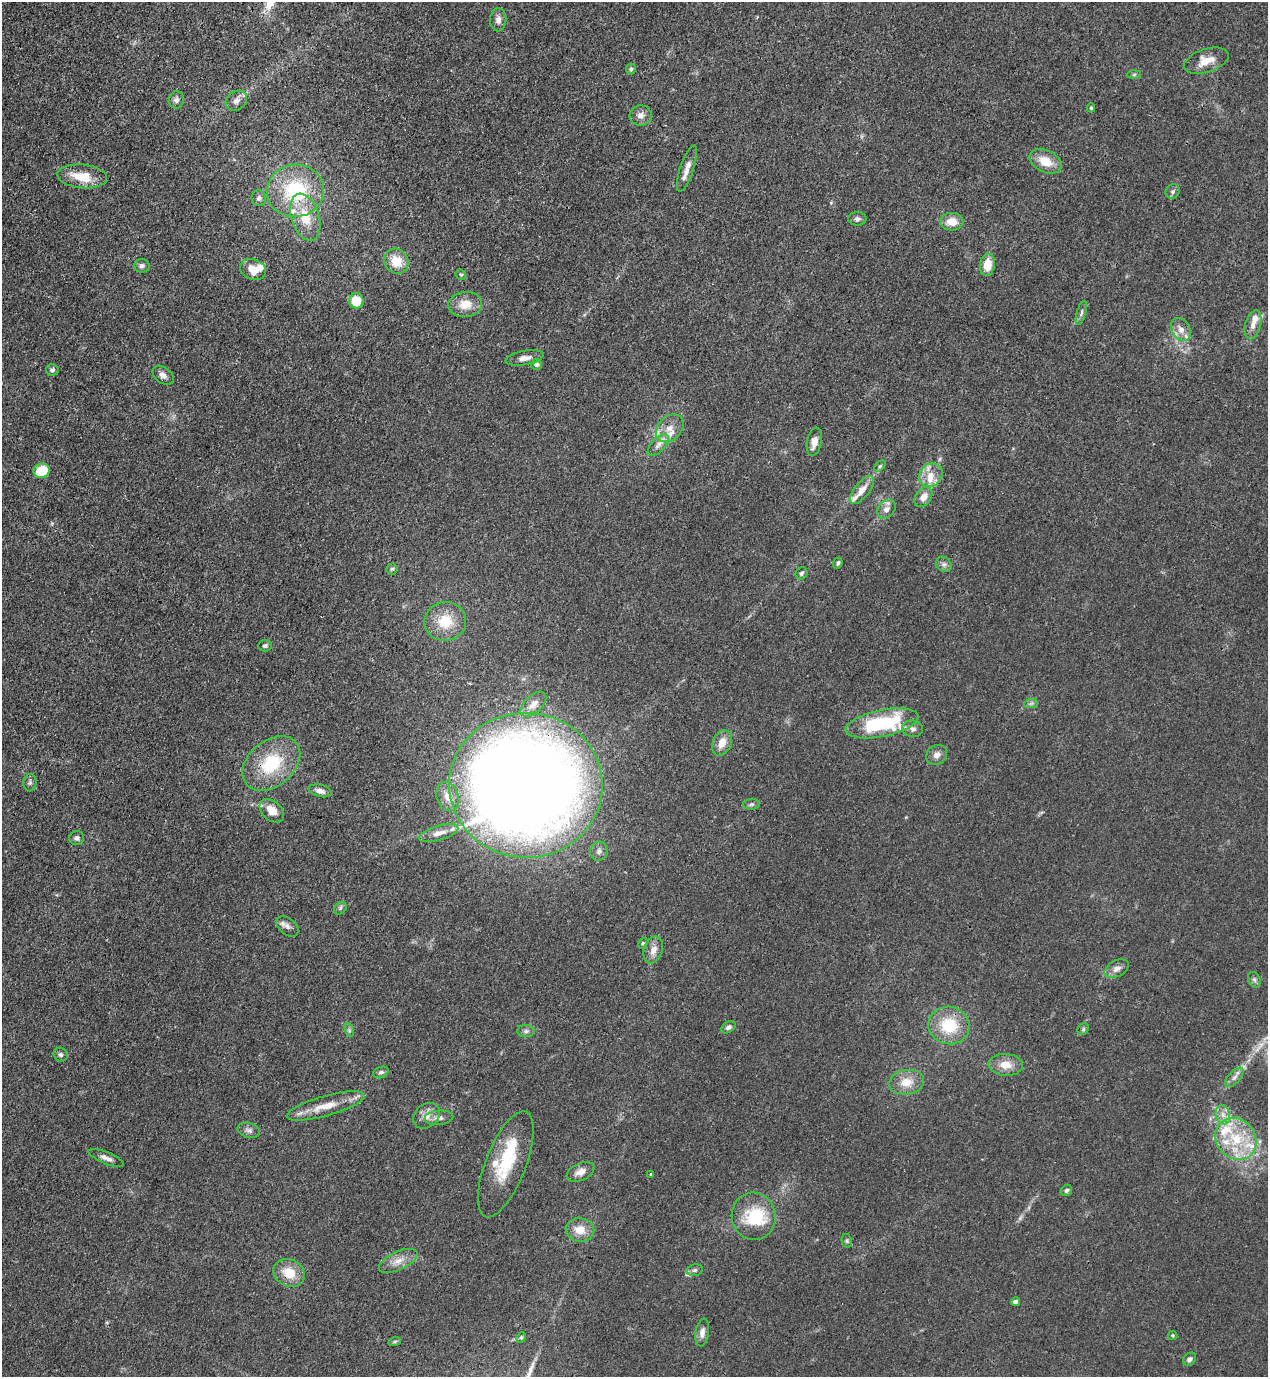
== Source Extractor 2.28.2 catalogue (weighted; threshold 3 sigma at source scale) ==
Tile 11 of 4 x 4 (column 3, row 3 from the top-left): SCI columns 2886-4151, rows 1416-2790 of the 5639 x 5578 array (HDU 1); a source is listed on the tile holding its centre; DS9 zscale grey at full resolution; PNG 1270 x 1379 px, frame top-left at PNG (2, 2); each listed source drawn as its Kron ellipse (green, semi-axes under 4 px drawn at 4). Shown black and unused: <1% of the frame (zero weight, under 3 of 4 exposures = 7% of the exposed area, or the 3 px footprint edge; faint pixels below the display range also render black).
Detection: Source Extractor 2.28.2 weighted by HDU 2 'WHT'; one run over the whole footprint, this tile lists its part. Background 0.0149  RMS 0.0024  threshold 0.011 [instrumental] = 3 sigma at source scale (4.5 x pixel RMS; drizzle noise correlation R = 1.50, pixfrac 1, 0.05/0.05 arcsec/px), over >= 5 px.
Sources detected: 118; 1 too faint to see at this stretch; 2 inside a brighter object's white glare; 1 long thin detection or spike segment (spike, bleed or trail) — neither listed nor drawn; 13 inside a brighter listed object's ellipse — not listed separately; the other 101 listed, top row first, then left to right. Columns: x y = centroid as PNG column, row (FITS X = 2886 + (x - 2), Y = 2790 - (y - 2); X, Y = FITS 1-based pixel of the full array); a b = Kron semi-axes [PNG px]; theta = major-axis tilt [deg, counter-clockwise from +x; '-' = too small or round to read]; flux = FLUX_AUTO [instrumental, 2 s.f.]
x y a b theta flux
498 20 11 8 88 1.4
1206 61 23 11 18 3.7
631 69 5 4 - 0.5
1134 75 7 4 1 0.41
176 100 8 7 - 1
236 101 12 9 39 1.5
1091 108 4 4 - 0.34
641 115 11 10 - 1.6
1045 161 17 11 -26 4.4
687 168 24 6 71 2.3
82 176 25 12 -5 6.6
295 191 29 26 8 19
1173 191 7 6 - 0.75
259 198 8 7 - 0.79
305 217 24 14 -72 6.5
857 219 9 6 1 0.79
952 222 11 9 -1 3.2
396 261 13 11 -55 4.7
987 265 11 7 82 3.7
142 266 8 6 3 0.74
253 269 13 10 -21 4.3
461 275 6 4 -50 0.35
356 301 8 7 - 6.6
465 304 17 12 5 4.1
1081 313 12 4 74 0.74
1253 325 15 7 75 1.9
1181 329 12 9 -59 1.9
525 358 19 7 10 1.7
536 364 5 5 - 0.79
52 370 6 6 - 0.62
163 375 12 8 -37 1.2
670 428 16 12 46 3
814 442 14 7 79 2.2
658 445 14 6 46 1.5
880 466 6 4 45 0.4
42 471 8 7 - 8.8
931 475 12 11 - 3.2
862 490 17 7 50 2.7
923 497 11 7 53 2.3
886 509 10 8 47 1.4
838 563 5 4 - 0.49
944 564 8 7 - 0.84
392 569 5 5 - 0.4
801 573 6 5 - 0.58
445 621 21 19 8 7.4
265 646 7 5 2 0.51
1031 703 7 4 2 0.49
533 704 16 8 43 2.2
882 723 37 13 12 22
912 729 10 8 -9 1.1
722 743 13 9 68 2.9
937 755 11 9 37 1.4
271 763 32 22 41 13
30 783 8 6 83 0.69
526 785 76 72 -3 470
320 791 11 6 -13 1.3
447 796 15 11 -72 2.4
752 804 8 5 7 0.52
272 811 14 9 -41 3.5
439 833 20 7 17 2.3
77 838 7 6 - 0.72
599 851 9 8 - 1.2
340 908 7 5 46 0.53
287 926 13 8 -41 1.3
643 943 5 4 - 0.35
653 950 14 9 71 2.1
1117 969 13 8 28 1.6
1254 980 8 6 -68 0.65
949 1025 20 19 - 10
728 1027 8 5 31 0.75
1083 1029 6 5 - 0.42
349 1030 7 4 -73 0.46
526 1031 9 6 0 0.75
61 1055 7 6 - 0.64
1006 1065 17 11 -4 3.3
381 1072 8 5 22 0.66
1234 1077 12 6 49 1.2
906 1082 18 12 9 4
326 1106 40 10 16 5.6
1223 1115 10 7 -75 1.6
427 1116 15 11 39 2.4
439 1118 14 7 6 1.3
249 1130 11 7 -16 0.97
1236 1139 22 19 -48 10
106 1158 19 6 -22 1.4
506 1164 56 20 69 12
581 1172 15 8 24 2.1
650 1174 4 3 - 0.31
1066 1190 6 5 - 0.56
754 1216 24 22 -82 11
580 1230 14 11 -9 3.6
847 1241 7 5 -77 0.41
398 1261 21 9 25 2.8
695 1270 8 6 16 0.58
289 1273 16 13 -26 5.1
1016 1302 4 4 - 1.6
702 1332 14 6 81 1.4
1173 1335 5 4 - 0.31
521 1337 5 4 - 0.37
395 1341 6 4 19 0.36
1190 1359 7 5 42 0.78
Overlapping masked pixels (flux is a lower limit): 3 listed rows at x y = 526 785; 1234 1077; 289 1273